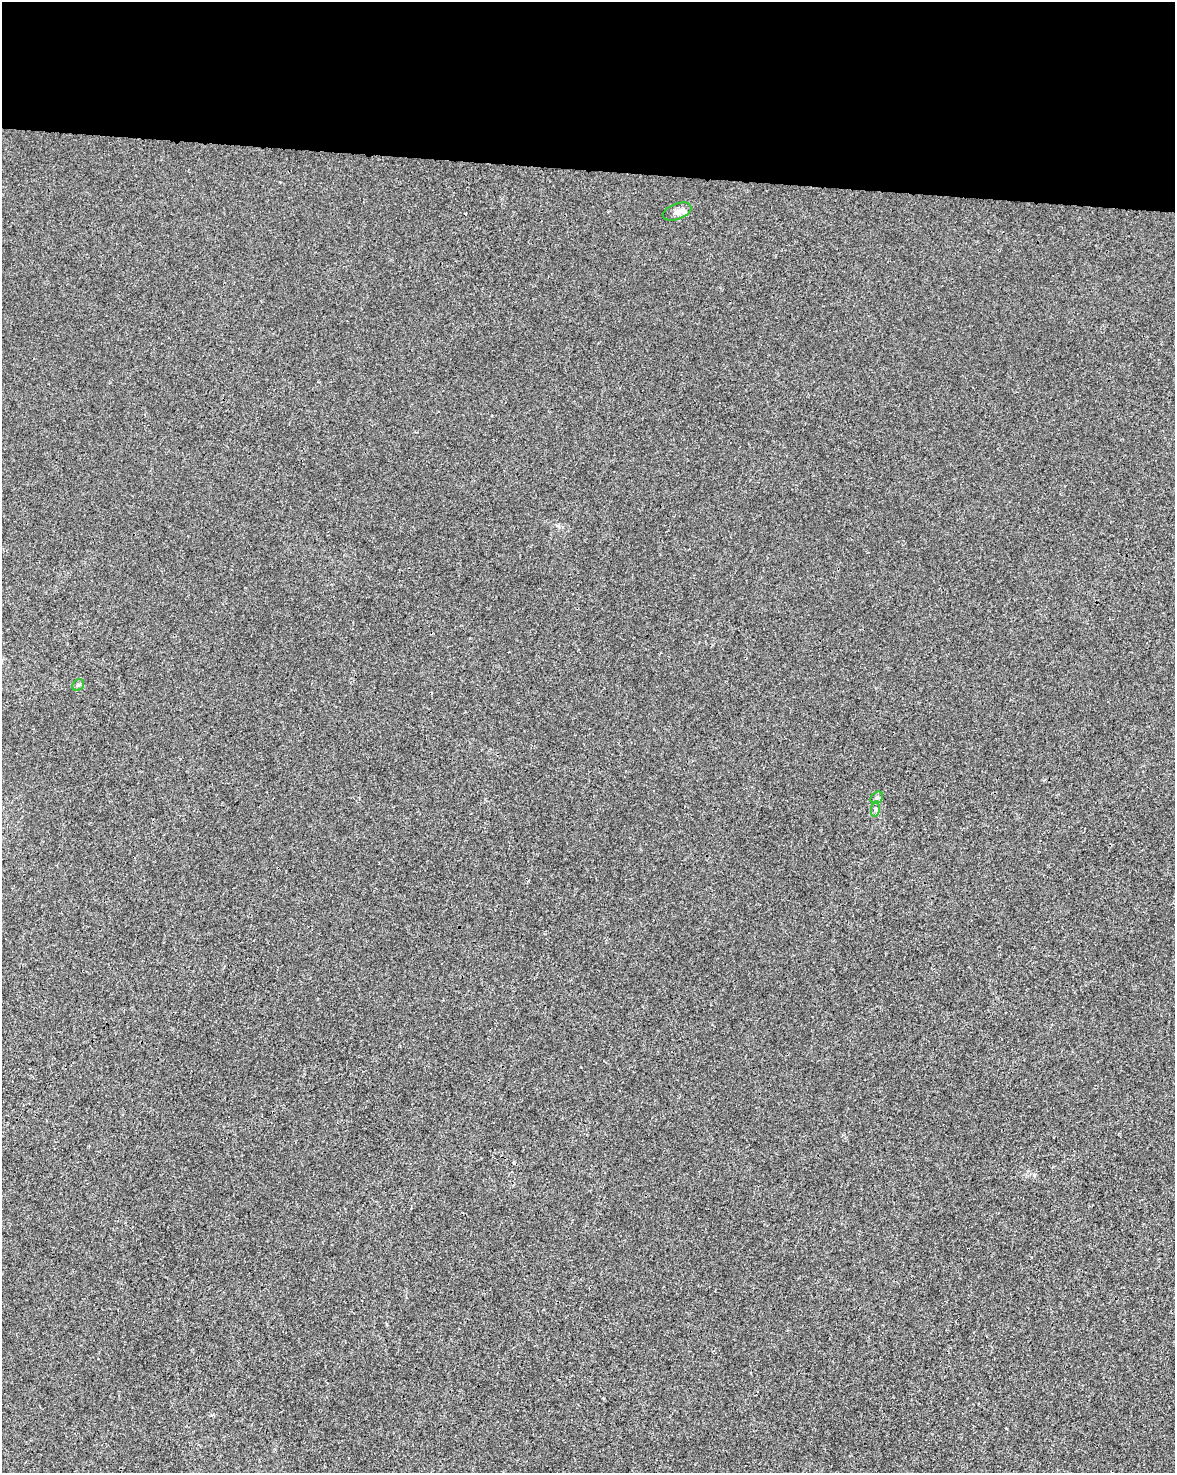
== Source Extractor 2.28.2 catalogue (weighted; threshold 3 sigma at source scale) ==
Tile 3 of 4 x 3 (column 3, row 1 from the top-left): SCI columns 2347-3519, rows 3169-4639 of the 4700 x 4923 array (HDU 1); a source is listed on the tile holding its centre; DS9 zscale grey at full resolution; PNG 1177 x 1475 px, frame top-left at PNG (2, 2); each listed source drawn as its Kron ellipse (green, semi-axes under 4 px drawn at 4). Shown black and unused: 11% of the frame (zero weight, under 3 of 4 exposures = <1% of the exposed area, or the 3 px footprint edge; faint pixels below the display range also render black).
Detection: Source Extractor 2.28.2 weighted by HDU 2 'WHT'; one run over the whole footprint, this tile lists its part. Background 0.00168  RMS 0.0028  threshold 0.0124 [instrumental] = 3 sigma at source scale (4.5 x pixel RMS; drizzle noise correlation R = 1.50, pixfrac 1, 0.0396/0.0396 arcsec/px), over >= 5 px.
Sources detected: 4; all 4 listed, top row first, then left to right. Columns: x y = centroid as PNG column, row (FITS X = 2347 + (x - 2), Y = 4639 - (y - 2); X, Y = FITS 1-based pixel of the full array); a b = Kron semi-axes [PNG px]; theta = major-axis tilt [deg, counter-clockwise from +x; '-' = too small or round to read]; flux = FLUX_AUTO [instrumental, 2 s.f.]
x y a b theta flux
677 212 15 8 20 1.7
78 685 6 5 - 0.49
877 798 7 5 44 0.52
875 809 8 4 82 0.5